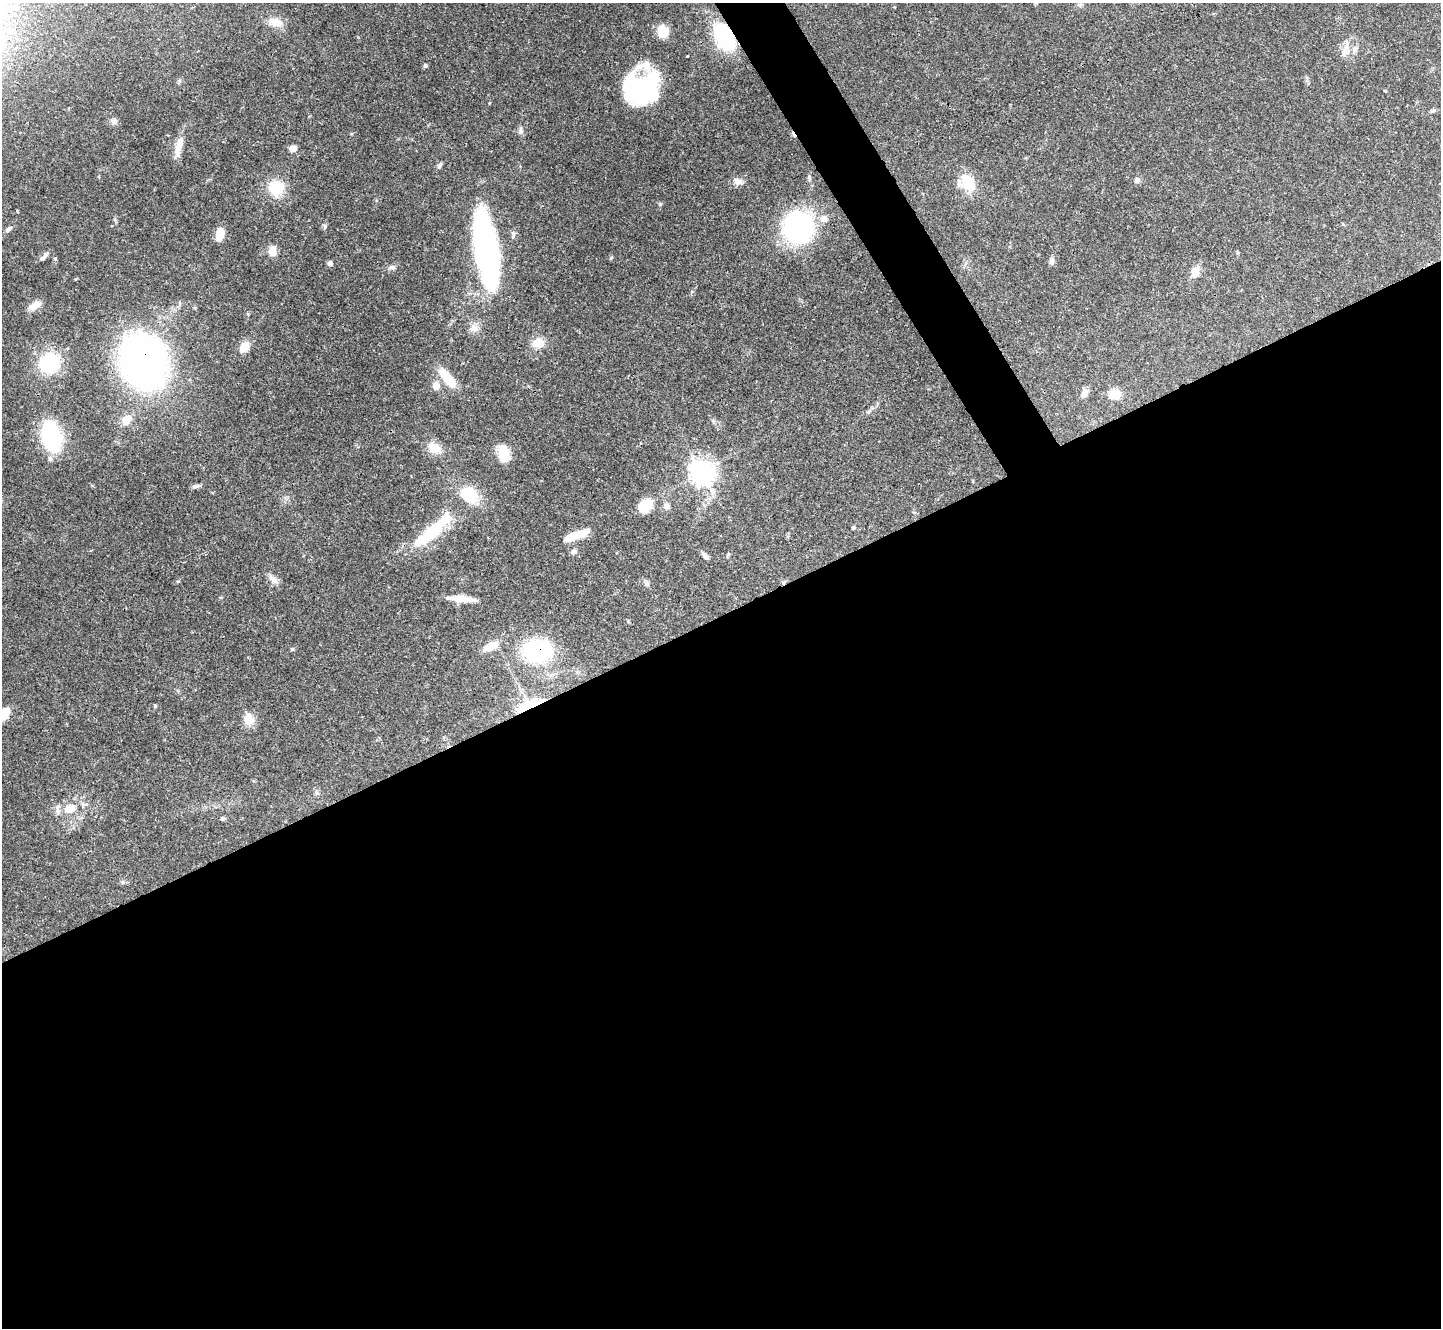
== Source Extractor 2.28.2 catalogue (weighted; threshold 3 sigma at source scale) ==
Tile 15 of 4 x 4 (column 3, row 4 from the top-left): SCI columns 2883-4321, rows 293-1618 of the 5761 x 5752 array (HDU 1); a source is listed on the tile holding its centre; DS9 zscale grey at full resolution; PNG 1443 x 1330 px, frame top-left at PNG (2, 3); no overlay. Shown black and unused: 56% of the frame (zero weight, under 3 of 4 exposures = <1% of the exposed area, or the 3 px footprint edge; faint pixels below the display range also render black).
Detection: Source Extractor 2.28.2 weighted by HDU 2 'WHT'; one run over the whole footprint, this tile lists its part. Background 0.0707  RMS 0.0033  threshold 0.015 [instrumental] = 3 sigma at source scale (4.5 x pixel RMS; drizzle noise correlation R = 1.50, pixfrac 1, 0.05/0.05 arcsec/px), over >= 5 px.
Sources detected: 76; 4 inside a brighter object's white glare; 1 cosmic-ray / hot-pixel residue — not listed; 2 inside a brighter listed object's ellipse — not listed separately; the other 69 listed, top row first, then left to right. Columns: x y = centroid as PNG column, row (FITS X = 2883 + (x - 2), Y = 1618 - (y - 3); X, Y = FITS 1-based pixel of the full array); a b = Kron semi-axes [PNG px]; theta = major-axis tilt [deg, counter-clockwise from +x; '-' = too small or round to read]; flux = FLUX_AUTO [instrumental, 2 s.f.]
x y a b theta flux
16 7 9 8 - 2.3
275 22 20 12 -11 4.2
663 31 12 10 -77 6.6
724 37 22 13 -60 37
1354 50 9 7 -45 1.4
1344 51 20 7 60 2.8
687 56 3 3 - 0.34
425 66 6 5 - 0.53
639 89 35 28 43 47
1433 110 7 5 36 0.67
114 121 9 7 -11 1.1
521 130 11 5 -86 0.99
179 146 31 8 77 4.2
293 148 7 6 - 2.3
439 165 8 5 57 0.98
809 177 7 5 -77 0.63
1137 180 8 7 - 1
738 181 13 8 -28 2
967 183 24 17 -48 8.9
276 188 18 18 - 9.1
17 211 3 3 - 0.33
823 218 11 9 -40 2.1
325 226 6 5 - 0.61
799 227 23 22 - 63
8 229 10 5 35 0.92
220 234 11 7 83 6.4
487 249 60 17 -81 120
272 251 11 9 89 2.9
46 254 8 5 53 0.8
1052 261 10 6 89 1.1
330 263 7 6 - 0.8
392 267 9 6 -7 0.98
1195 271 11 8 65 4
34 306 16 9 31 2.9
474 328 12 11 - 2.5
538 343 16 12 22 3.9
245 347 13 10 51 4
144 362 39 31 -67 200
49 363 21 20 - 20
447 378 23 9 -50 9.1
436 386 7 7 - 3.3
1085 393 13 8 51 1.8
1115 394 9 8 - 7.8
868 411 9 3 45 0.66
126 420 13 10 51 3.6
51 436 17 10 -76 68
434 448 17 12 -29 5.3
504 457 17 15 2 5.1
50 459 8 6 -89 1
702 472 8 8 - 300
196 486 11 5 8 0.88
645 506 12 9 43 10
666 506 9 8 - 1.6
853 528 5 5 - 0.45
433 530 69 15 42 20
572 536 23 7 23 7.9
574 552 8 6 12 0.98
705 556 8 5 -54 1.3
273 580 15 8 -37 2
461 599 27 6 -5 5.8
491 646 17 8 26 5.6
537 650 34 25 0 31
528 705 33 15 31 11
155 706 6 3 -73 0.35
4 714 14 9 52 6
249 719 14 11 -81 4.7
317 793 6 5 - 0.64
70 808 16 11 19 6.1
223 818 6 5 - 0.65
Overlapping masked pixels (flux is a lower limit): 5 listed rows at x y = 724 37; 144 362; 572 536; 537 650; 528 705
Isophote crosses this tile's border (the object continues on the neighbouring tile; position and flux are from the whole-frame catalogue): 1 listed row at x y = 4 714
Unlisted compact peaks at least as high as the median listed source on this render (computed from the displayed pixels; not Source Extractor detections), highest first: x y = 660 204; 292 649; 611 258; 178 581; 179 81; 647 584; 489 103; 123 882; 248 314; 713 421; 728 554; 76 279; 195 308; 628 621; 351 134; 692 292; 1385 91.